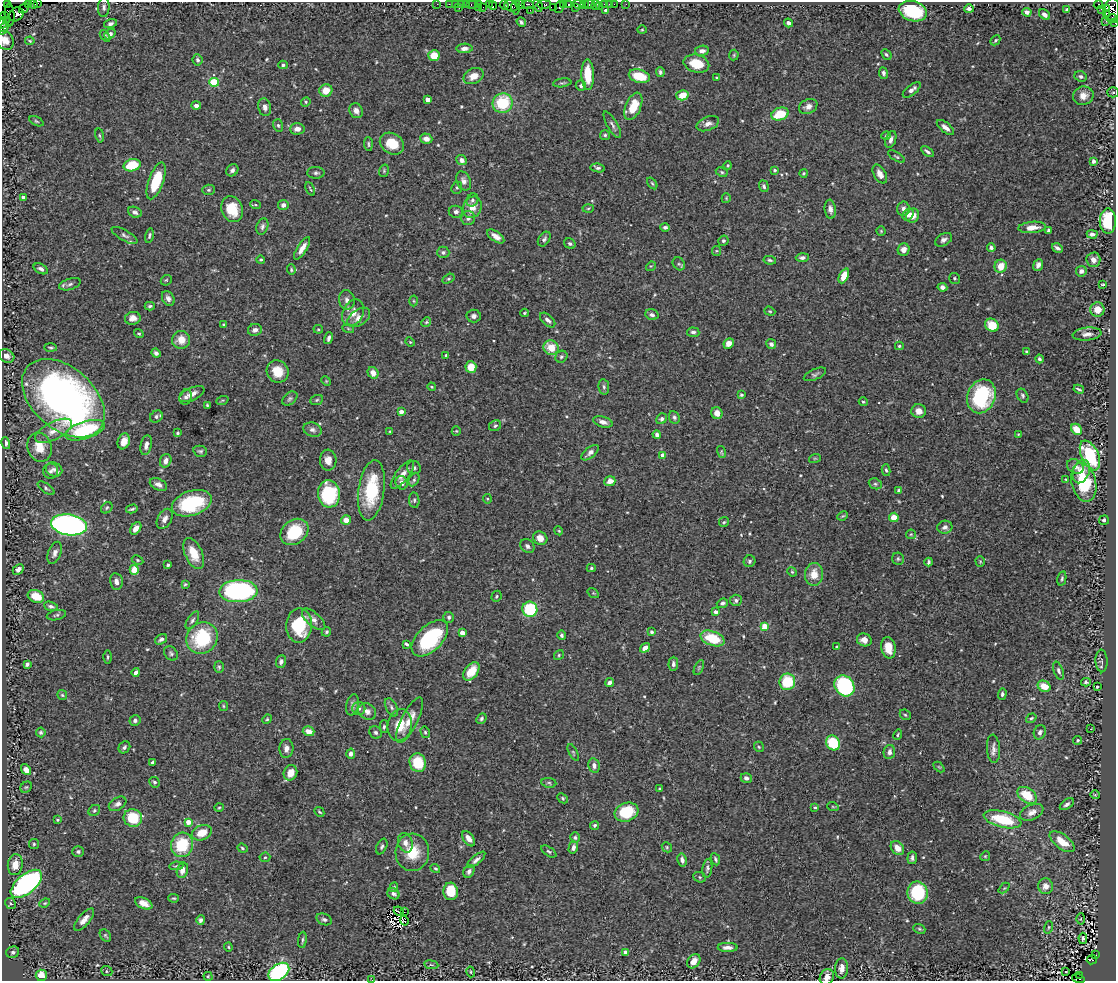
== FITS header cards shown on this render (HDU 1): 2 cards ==
NAXIS1  =                 1114
NAXIS2  =                  979

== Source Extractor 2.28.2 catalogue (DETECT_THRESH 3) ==
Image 1114 x 979 px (HDU 1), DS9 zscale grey, 1 PNG px = 1 image px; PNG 1118 x 983 px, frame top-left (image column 1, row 979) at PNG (2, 2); each listed source drawn as its Kron ellipse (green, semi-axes under 4 px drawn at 4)
Background 1.21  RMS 0.032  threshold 0.0973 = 3 sigma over >= 5 px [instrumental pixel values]
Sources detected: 573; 2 with non-positive FLUX_AUTO (blend fragments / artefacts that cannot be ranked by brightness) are neither listed nor drawn; of the other 571, the 500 brightest by FLUX_AUTO listed and drawn (71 fainter detections omitted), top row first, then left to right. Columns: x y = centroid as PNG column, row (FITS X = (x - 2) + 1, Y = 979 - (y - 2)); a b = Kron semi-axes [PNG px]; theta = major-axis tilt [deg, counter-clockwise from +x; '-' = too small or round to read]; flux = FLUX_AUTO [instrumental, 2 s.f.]
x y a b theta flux
38 3 3 2 - 43
28 4 3 2 - 96
33 4 4 3 - 90
437 4 2 2 - 30
449 4 2 2 - 45
455 4 2 2 - 41
462 4 3 2 - 140
466 4 3 2 - 88
489 4 3 2 - 61
528 4 6 2 0 350
544 4 7 3 0 290
563 4 3 2 - 84
569 4 3 3 - 190
578 4 5 4 - 230
584 4 3 2 - 170
590 4 5 3 - 150
605 4 3 3 - 130
609 4 2 2 - 22
614 4 2 2 - 46
626 4 2 2 - 17
7 5 4 2 - 39
472 5 6 3 0 180
478 5 3 2 - 73
504 5 4 3 - 110
520 5 5 3 - 210
596 5 5 3 - 47
1098 5 4 4 - 890
493 6 4 3 - 56
511 6 7 5 -22 440
538 6 6 4 -66 270
599 6 3 2 - 45
104 7 10 5 85 6.8
483 7 2 2 - 27
516 7 7 4 88 220
554 7 3 2 - 78
559 7 6 3 73 190
575 7 3 2 - 29
24 8 5 2 - 76
459 8 2 2 - 34
478 8 2 2 - 39
1107 8 3 3 - 540
969 9 5 4 - 5.3
1067 9 3 3 - 4
1101 9 2 2 - 23
530 10 2 2 - 54
1112 10 12 7 85 1100
606 11 4 4 - 8.4
913 11 14 10 -18 130
1027 12 5 4 - 9.7
1106 13 3 3 - 100
16 14 8 6 37 820
10 15 11 5 -88 540
1045 15 6 4 -37 8.3
5 16 3 2 - 72
1113 19 5 4 - 230
6 21 4 3 - 120
1106 21 2 2 - 27
521 22 5 3 - 4.4
3 23 5 3 - 140
788 23 4 3 - 7.1
1115 23 3 2 - 66
110 24 6 4 15 5.8
3 29 7 3 56 280
642 30 4 4 - 2.3
110 34 6 4 39 8
105 36 6 4 -54 2.9
5 40 10 8 -64 16
995 40 5 3 - 3.6
30 41 5 4 - 2.5
464 48 8 4 3 9.8
702 51 7 5 8 10
734 55 5 5 - 2.8
886 55 6 4 -49 4.1
434 56 6 5 - 38
198 60 6 5 - 5
696 64 13 9 -15 52
283 65 4 4 - 4.8
660 72 5 3 - 4.1
883 73 6 4 -82 6.1
588 75 15 6 -88 54
473 76 10 7 26 23
639 76 11 6 -16 62
1081 76 6 5 - 5.5
717 78 3 3 - 2.4
214 82 4 4 - 110
562 83 9 4 7 4
581 86 5 5 - 5.5
326 90 6 6 - 31
912 90 11 5 39 10
1113 92 6 5 - 2.9
682 95 6 5 - 33
1083 96 10 9 - 19
428 99 4 4 - 18
306 102 5 4 - 3
503 103 10 9 - 100
196 106 5 4 - 9.6
633 106 14 7 68 49
808 106 9 7 24 12
265 107 9 6 -79 10
356 111 8 6 -60 11
780 114 9 6 19 63
36 121 7 4 -27 3.2
708 124 12 7 21 11
278 125 6 5 - 3.9
612 125 15 5 -60 7.6
945 127 10 5 -39 12
297 129 7 6 - 14
100 135 7 3 -80 3
605 135 5 5 - 3.7
886 136 5 4 - 3.2
426 139 6 5 - 14
891 139 9 5 72 8.3
368 144 7 3 -85 3.2
392 144 13 10 -33 51
927 151 7 3 -36 5.9
896 157 9 4 -30 3.3
462 160 5 4 - 8.8
1093 161 4 3 - 7.1
132 165 8 6 13 70
728 165 4 3 - 2.4
598 168 7 4 -10 4.6
232 170 6 5 - 6.2
775 170 4 4 - 2.9
384 171 6 5 - 3.2
722 172 6 4 -28 3.3
316 173 9 6 1 5.5
803 173 4 4 - 3.6
880 174 10 6 -60 14
156 181 19 7 70 80
464 181 10 7 -65 9.7
652 183 6 4 -53 3.2
764 186 6 4 -72 4.9
457 188 6 5 - 3.2
310 189 7 2 -65 2.6
209 190 6 5 - 3.8
23 197 4 3 - 6.9
726 198 5 4 - 2.3
472 200 7 6 - 6.5
255 205 5 3 - 2.4
283 205 5 5 - 11
472 207 11 9 66 23
588 208 5 3 - 2.6
232 209 13 10 -69 52
830 209 9 5 -84 9.8
903 209 7 6 - 7.7
135 212 7 5 -22 6.9
456 212 7 6 - 6.9
908 214 6 5 - 14
913 216 7 6 - 21
468 218 7 6 - 7.6
1108 221 12 8 89 89
262 226 8 5 70 6.3
665 227 5 4 - 5.1
1032 227 13 5 5 23
1048 230 4 3 - 3.7
881 231 4 4 - 2.3
1092 234 5 4 - 8.1
124 235 14 5 -30 6.8
149 236 7 3 78 3.9
496 236 10 5 -36 15
544 239 8 5 56 5.3
944 240 9 6 29 8.4
723 241 5 5 - 4.4
570 244 6 4 -32 4.6
302 248 13 5 57 17
991 248 4 4 - 6.9
1057 248 6 3 -33 7.2
904 250 6 6 - 12
716 251 5 4 - 2.6
443 252 6 5 - 5.6
802 258 6 4 2 6
261 260 4 4 - 2.8
770 260 6 4 -9 4.2
1093 260 7 7 - 13
679 264 7 5 -50 4.5
1038 265 6 4 67 8.8
651 266 5 4 - 2.5
1001 266 6 6 - 26
41 269 8 4 -28 6.8
291 270 5 4 - 3.1
1081 271 5 5 - 7.3
844 276 8 4 65 28
954 278 5 5 - 3.4
448 279 6 4 30 3.2
166 280 6 5 - 2.9
70 284 11 5 17 6.2
1103 284 3 3 - 2.4
942 287 5 4 - 8.1
168 298 8 5 -59 8
347 300 10 8 -80 9.9
414 301 5 3 - 2.3
150 306 5 3 - 3.3
1097 309 7 7 - 25
770 311 6 4 -20 2.7
353 313 14 10 63 21
525 313 4 2 - 2.8
652 315 6 5 - 5.9
474 316 7 6 - 7.3
359 317 13 7 35 15
133 318 8 6 10 14
548 320 9 5 -43 7.6
426 322 5 4 - 3.1
224 325 3 3 - 2.5
992 325 7 6 - 48
348 328 6 4 -20 2.7
318 329 5 4 - 2.5
255 330 7 6 - 11
693 332 6 4 -5 5.3
139 334 5 4 - 3.1
1087 334 14 6 6 13
328 338 6 3 74 5.2
181 340 9 9 - 26
410 342 5 4 - 2.3
729 343 5 5 - 17
771 344 5 4 - 6.9
899 346 4 4 - 2.8
51 348 6 3 -3 2.9
551 348 8 7 - 39
1026 352 3 3 - 3.2
156 353 5 4 - 6.3
446 355 4 3 - 3.4
6 356 8 6 -29 11
561 357 6 5 - 4.2
1039 359 4 3 - 4.3
471 367 6 5 - 40
278 371 11 10 - 38
373 373 6 5 - 19
815 374 12 5 24 5.5
326 381 5 4 - 2.3
432 387 4 3 - 2.5
604 387 8 5 -80 5.3
1079 389 5 2 - 3.9
192 394 14 6 25 17
741 395 4 3 - 3.8
981 396 17 14 68 200
1023 396 7 5 -61 4.7
186 397 7 6 - 6.3
63 398 48 31 -41 940
290 399 8 6 39 4.9
317 400 6 5 - 3.5
222 401 6 4 21 2.8
863 402 4 4 - 2.5
207 405 4 3 - 3.1
919 411 7 7 - 15
401 412 4 4 - 14
717 413 6 5 - 19
156 417 7 5 39 5.9
674 417 6 5 - 5
662 419 6 5 - 5.3
603 422 10 5 -16 10
495 426 6 5 - 4.1
1077 429 6 5 - 35
85 430 20 8 18 150
312 430 9 7 -19 8.6
53 431 20 9 27 25
390 431 3 3 - 2.7
456 431 5 4 - 2.4
177 433 3 3 - 3.5
1018 434 4 4 - 2.2
657 435 4 4 - 8
124 441 8 6 71 19
6 443 6 4 -75 6.5
146 445 10 5 79 13
39 447 15 12 -71 33
200 451 7 5 -14 4.1
721 452 6 3 -77 2.6
590 453 10 5 40 9
663 455 4 4 - 19
1090 455 16 8 -64 150
815 458 6 3 18 2.3
328 460 10 8 88 18
166 461 7 5 65 12
1075 466 9 6 -31 11
414 468 7 6 - 5.2
54 469 8 7 - 7.8
886 470 6 4 -77 3.9
51 471 7 7 - 6.8
1081 472 12 8 71 24
402 475 17 6 52 16
1066 479 4 3 - 2.3
414 480 7 5 64 4.6
610 481 5 5 - 17
1084 482 20 12 -76 120
402 483 7 6 - 12
158 484 9 5 -26 11
875 484 7 5 -22 4.5
46 488 10 4 -35 4.5
371 490 30 13 82 130
899 490 4 3 - 3.8
329 494 13 11 -84 150
487 499 5 4 - 2.4
414 500 8 5 -82 4.4
192 503 20 12 19 160
107 508 6 5 - 3.6
132 509 6 2 14 3.9
842 516 6 3 26 2.7
894 517 5 4 - 25
165 519 11 6 61 11
346 520 5 4 - 20
1104 520 5 5 - 5.1
724 522 5 5 - 3.2
69 525 18 10 -9 790
945 527 7 6 - 8.4
136 528 7 4 54 16
559 531 4 3 - 2.2
294 532 15 12 38 94
911 534 5 5 - 2.9
540 538 7 6 - 21
527 546 7 6 - 7.2
55 553 11 6 70 11
194 553 16 8 -66 43
898 559 6 6 - 4
138 560 6 4 -28 2.6
749 561 6 6 - 4.5
980 561 5 4 - 2.5
929 562 4 3 - 3.9
168 565 3 3 - 3.7
591 568 4 4 - 3
18 569 6 4 44 8.6
134 570 5 4 - 42
792 572 5 4 - 2.8
814 574 11 9 87 32
1062 578 7 4 77 3.9
116 581 8 6 -80 10
185 584 4 3 - 2.7
238 591 19 11 2 390
593 593 6 4 -34 2.2
36 596 8 6 -21 47
496 596 6 5 - 3.6
736 600 6 5 - 6.2
722 603 6 4 21 5.6
51 606 7 4 -18 6.4
530 609 7 7 - 170
716 612 3 3 - 8.9
56 615 10 5 11 4.4
449 617 5 5 - 4.9
314 619 14 6 -41 13
192 620 10 5 59 6.1
299 625 17 13 88 110
765 626 4 4 - 49
326 632 5 4 - 3.9
652 632 4 4 - 4.3
462 633 4 4 - 24
562 635 5 4 - 4.6
202 638 16 15 - 150
430 638 22 12 44 190
713 638 12 7 -20 78
161 639 6 4 34 6.3
864 640 7 6 - 17
406 644 4 3 - 3.4
837 647 4 3 - 5.4
645 648 5 4 - 17
888 648 11 7 -79 27
171 653 8 6 -44 5
559 655 5 4 - 3.1
108 657 6 3 90 2.6
281 661 6 5 - 6.8
1101 661 11 6 -87 5.5
27 664 4 3 - 5
673 664 7 5 88 7.4
219 667 6 5 - 3.6
699 667 8 4 64 3.4
471 671 10 6 52 38
1058 671 9 4 -70 5.4
136 672 4 3 - 7.3
787 682 8 8 - 87
1086 682 5 4 - 3.5
609 683 5 3 - 8.9
844 686 11 9 -53 230
1044 686 7 5 -27 29
1097 687 3 3 - 2.9
1002 694 6 4 87 4.2
62 695 5 5 - 3
352 705 11 6 77 8.7
223 706 5 4 - 2.7
391 707 10 5 -63 6.2
359 708 6 6 - 6.7
367 711 9 7 -33 11
905 715 6 5 - 3.2
481 718 6 4 49 4.3
1031 718 5 4 - 3.5
267 719 5 4 - 3
135 720 5 5 - 6.6
410 720 25 8 63 30
400 725 16 12 81 43
384 727 6 4 88 3.9
1091 729 3 2 - 12
309 731 6 5 - 19
41 732 5 4 - 4
376 732 6 6 - 5.3
425 732 6 4 -75 3.9
1040 732 7 6 - 6.1
898 735 5 3 - 2.8
1078 740 4 4 - 3.6
833 743 8 6 -54 78
124 747 6 5 - 5.9
759 747 5 5 - 2.9
286 748 9 7 86 12
993 749 14 6 -86 11
573 752 9 4 -63 2.9
889 752 7 5 81 8.4
351 754 5 4 - 9.4
153 762 4 3 - 3.8
418 763 9 8 - 77
594 766 7 5 -77 9.1
939 767 6 4 -44 2.4
26 770 6 4 -51 16
290 773 8 6 65 28
746 778 5 5 - 7.7
154 782 6 5 - 4
549 783 7 5 -9 4.7
26 787 6 5 - 3.5
660 789 3 3 - 3.2
1027 795 11 7 -34 56
1095 795 4 4 - 2.4
563 798 6 4 -43 3.1
118 804 9 6 31 8.2
1067 804 8 4 35 7.6
219 807 5 3 - 2.4
815 807 3 3 - 2.5
833 807 6 3 -19 2.2
94 810 6 5 - 3.8
319 812 5 3 - 2.9
626 812 12 9 18 84
1032 812 12 7 25 16
133 818 9 8 - 78
1002 819 19 8 -14 98
57 820 3 3 - 2.5
188 822 4 4 - 23
595 825 5 4 - 3.8
202 833 10 7 21 35
575 838 5 5 - 4.2
469 839 9 5 -54 14
1062 842 14 7 -37 34
405 843 10 7 -70 13
34 844 5 5 - 3.3
182 845 12 11 - 89
382 847 8 5 65 4.6
573 847 6 4 75 9.8
667 847 5 4 - 3.1
242 848 5 4 - 3.2
897 848 8 6 -51 20
549 851 8 4 -34 4.3
78 852 6 5 - 4.2
412 852 19 17 85 59
985 856 5 4 - 2.4
265 857 5 5 - 3.4
912 858 6 5 - 7.3
715 859 6 3 -66 3.8
476 860 11 4 40 7.9
682 860 6 4 -78 8.3
15 865 10 7 83 23
176 866 7 3 6 3
435 868 5 4 - 3.1
707 868 9 5 81 5.9
182 870 8 5 74 15
469 871 7 5 60 6.7
700 877 6 5 - 3.5
26 884 19 9 39 510
1046 886 8 7 - 16
394 887 5 3 - 3.1
1004 888 6 4 44 2.5
451 891 8 7 - 61
918 893 11 10 - 160
393 894 6 5 - 6.2
174 898 5 4 - 2.9
11 903 6 5 - 4.3
45 903 5 4 - 2.9
144 903 9 5 -25 19
399 911 5 3 - 4.1
404 912 2 2 - 3.1
324 919 8 5 -23 6.2
1081 919 5 3 - 2.3
84 920 14 5 49 16
201 920 5 4 - 8.3
404 921 5 3 - 4.8
1049 927 6 4 74 3
919 929 6 4 -21 3.3
105 935 7 5 -54 3.4
1083 938 6 3 -86 3.6
302 940 8 3 84 3.4
228 947 4 4 - 2.3
728 947 10 4 -1 11
13 952 6 5 - 5.5
626 953 4 4 - 19
1095 955 3 2 - 280
1092 960 5 4 - 440
694 961 8 6 52 20
431 965 7 3 -8 3.2
842 968 10 6 87 17
107 971 6 5 - 3.6
279 972 11 7 36 280
471 972 5 4 - 2.7
1065 972 2 2 - 3.1
41 975 6 5 - 30
1080 975 3 2 - 270
208 976 5 4 - 2.2
827 977 8 6 59 12
1078 979 6 3 -19 300
372 980 2 2 - 6
At the frame edge (FLAGS 8, measured only in part): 10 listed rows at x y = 38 3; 1112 10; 1113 19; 3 23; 1115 23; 3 29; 5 40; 827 977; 1078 979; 372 980
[71 fainter detections neither listed nor drawn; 2 non-positive-flux detections neither listed nor drawn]